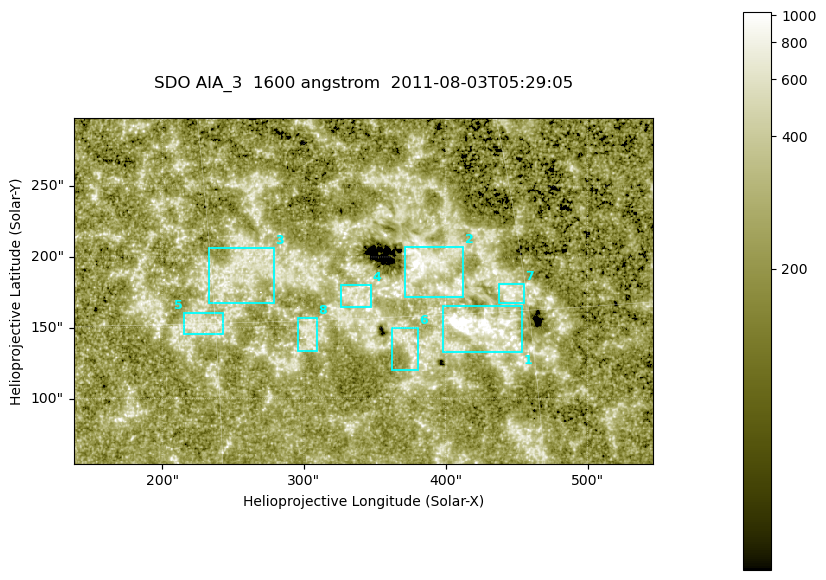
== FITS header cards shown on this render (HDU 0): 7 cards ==
TELESCOP= 'SDO     '           /
INSTRUME= 'AIA_3   '           /
WAVELNTH=                 1600 /
WAVEUNIT= 'angstrom'           /
DATE-OBS= '2011-08-03T05:29:05.120' /
CTYPE1  = 'HPLN-TAN'           /
CTYPE2  = 'HPLT-TAN'           /

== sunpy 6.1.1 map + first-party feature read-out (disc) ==
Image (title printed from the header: SDO AIA_3  1600 angstrom  2011-08-03T05:29:05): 670 x 401 px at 0.609 arcsec/px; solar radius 945 arcsec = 1552 px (partial field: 3.6% of the solar disc is inside the frame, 100% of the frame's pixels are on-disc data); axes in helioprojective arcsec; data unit not stated in the header (colour bar unlabelled)
Pointing: header CRPIX1/2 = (2047.81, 2050.03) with CRVAL1/2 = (0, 0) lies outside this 670 x 401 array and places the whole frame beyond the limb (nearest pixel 1.39 R_sun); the SolarSoft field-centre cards XCEN/YCEN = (341.8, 176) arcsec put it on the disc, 1901 arcsec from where CRPIX/CRVAL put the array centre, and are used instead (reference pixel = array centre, CRVAL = XCEN/YCEN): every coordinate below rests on XCEN/YCEN
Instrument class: DISC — disc imager (sunpy class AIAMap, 1600 A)
Bright regions (active regions / flare kernels): reference = the on-disc median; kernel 5 px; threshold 5 sigma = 346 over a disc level ~225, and >= 1.15x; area >= 268 px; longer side >= 5 px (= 3 arcsec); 8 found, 8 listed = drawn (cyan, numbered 1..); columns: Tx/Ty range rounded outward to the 2 arcsec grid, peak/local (2 s.f.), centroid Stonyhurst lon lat
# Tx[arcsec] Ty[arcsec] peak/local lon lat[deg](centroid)
1 398..454 132..166 19 +28 +14
2 370..414 170..208 18 +25 +17
3 232..280 168..206 3.4 +16 +17
4 326..348 164..180 3.8 +22 +16
5 214..244 146..162 3.2 +14 +15
6 362..380 120..150 3.9 +24 +14
7 436..456 168..182 3.8 +29 +16
8 296..310 132..158 3.1 +19 +14